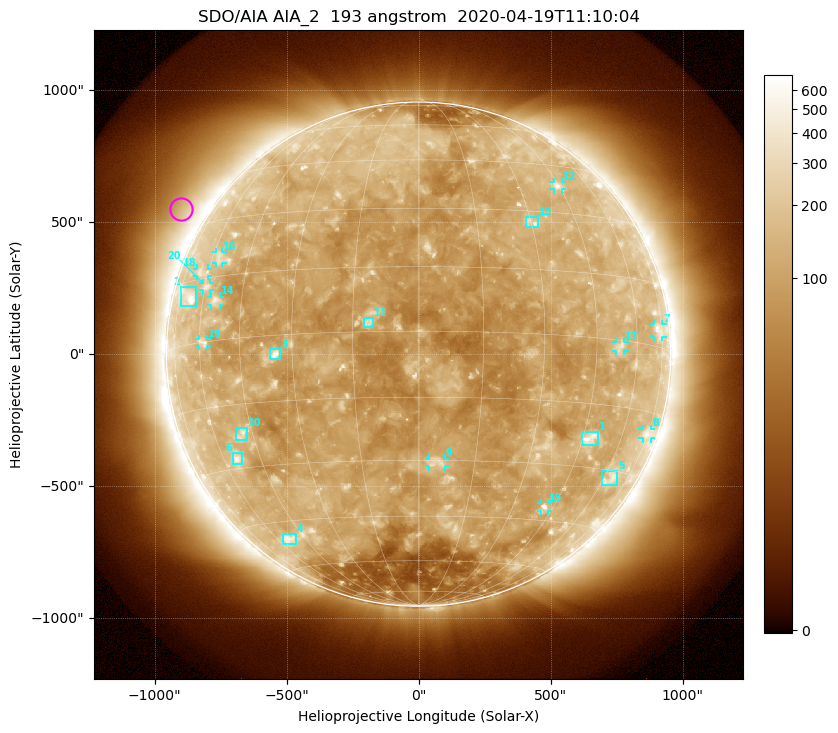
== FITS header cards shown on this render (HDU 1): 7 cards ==
TELESCOP= 'SDO/AIA'
INSTRUME= 'AIA_2'
WAVELNTH=                  193
WAVEUNIT= 'angstrom'
DATE-OBS= '2020-04-19T11:10:04.84'
CTYPE1  = 'HPLN-TAN'
CTYPE2  = 'HPLT-TAN'

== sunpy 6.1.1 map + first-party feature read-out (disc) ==
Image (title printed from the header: SDO/AIA AIA_2  193 angstrom  2020-04-19T11:10:04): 1024 x 1024 px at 2.4 arcsec/px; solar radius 955 arcsec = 398 px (full disc in frame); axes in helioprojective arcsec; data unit not stated in the header (colour bar unlabelled)
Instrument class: DISC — disc imager (sunpy class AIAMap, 193 A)
Bright regions (active regions / flare kernels): reference = the median radial profile (limb darkening/brightening removed); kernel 9 px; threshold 5 sigma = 149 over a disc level ~106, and >= 1.15x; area >= 12 px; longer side >= 10 px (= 24 arcsec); searched inside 0.97 R_sun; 23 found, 20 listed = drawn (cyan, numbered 1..; 11 of them under ~33 arcsec drawn as corner ticks so the feature stays visible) (cap 20 boxes per figure: the strongest are kept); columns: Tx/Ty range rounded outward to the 5 arcsec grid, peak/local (2 s.f.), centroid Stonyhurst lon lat
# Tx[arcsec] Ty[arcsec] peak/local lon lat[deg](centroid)
1 620..685 -345..-295 6 +48 -23
2 -900..-845 180..255 4.1 -68 +11
3 -565..-520 -20..20 8 -35 -4
4 -515..-465 -720..-680 3.3 -53 -50
5 695..755 -495..-445 2.6 +64 -32
6 -705..-665 -415..-375 3.5 -54 -28
7 890..925 65..115 2.9 +72 +4
8 850..880 -320..-280 2.9 +74 -20
9 40..100 -425..-395 3.4 +5 -31
10 -690..-650 -325..-280 3.1 -49 -22
11 -210..-170 100..140 4.7 -11 +2
12 510..545 625..650 3.3 +44 +38
13 405..455 480..520 3.2 +30 +27
14 -785..-750 185..220 3 -55 +9
15 460..490 -595..-565 3.9 +41 -41
16 -765..-745 345..390 2.4 -57 +20
17 745..780 10..45 2.9 +53 -1
18 -840..-800 295..325 2.3 -63 +17
19 -830..-800 30..60 2.7 -58 +0
20 -815..-790 240..270 2.7 -59 +13
Off-limb structures (1.02-1.3 R_sun): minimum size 162 px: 7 found; the strongest spans PA ~35..75 deg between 1.02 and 1.3 R_sun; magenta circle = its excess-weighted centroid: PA ~60 deg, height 1.1 R_sun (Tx ~-900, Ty ~550 arcsec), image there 1.7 x the reference